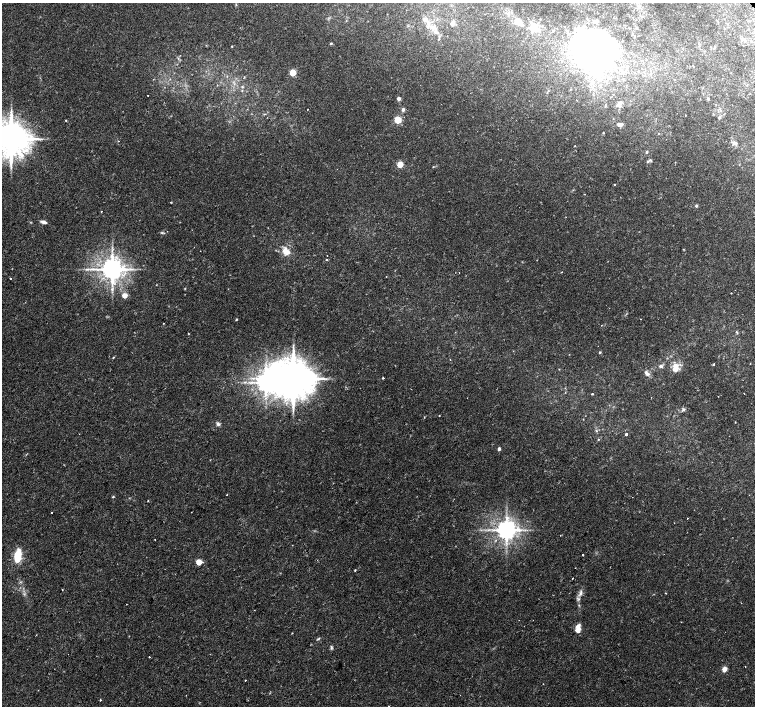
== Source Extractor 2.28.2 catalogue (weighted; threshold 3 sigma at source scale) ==
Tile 7 of 4 x 4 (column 3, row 2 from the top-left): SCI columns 3018-4522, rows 3048-4455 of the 6027 x 6027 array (HDU 1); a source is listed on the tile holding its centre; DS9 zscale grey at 2 x 2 block average (1 PNG px = mean of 2 x 2 image px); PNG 757 x 708 px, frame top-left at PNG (2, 3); no overlay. Shown black and unused: <1% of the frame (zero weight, under 2 of 3 exposures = <1% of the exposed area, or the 3 px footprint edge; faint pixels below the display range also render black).
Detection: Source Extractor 2.28.2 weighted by HDU 2 'WHT'; one run over the whole footprint, this tile lists its part. Background 0.0228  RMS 0.0028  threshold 0.0126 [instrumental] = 3 sigma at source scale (4.5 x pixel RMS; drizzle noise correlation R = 1.50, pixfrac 1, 0.0396/0.0396 arcsec/px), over >= 5 px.
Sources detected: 111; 1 too faint to see at this stretch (2 x 2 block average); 3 inside a brighter object's white glare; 1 cosmic-ray / hot-pixel residue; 1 long thin detection or spike segment (spike, bleed or trail) — not listed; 5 inside a brighter listed object's ellipse — not listed separately; the other 100 listed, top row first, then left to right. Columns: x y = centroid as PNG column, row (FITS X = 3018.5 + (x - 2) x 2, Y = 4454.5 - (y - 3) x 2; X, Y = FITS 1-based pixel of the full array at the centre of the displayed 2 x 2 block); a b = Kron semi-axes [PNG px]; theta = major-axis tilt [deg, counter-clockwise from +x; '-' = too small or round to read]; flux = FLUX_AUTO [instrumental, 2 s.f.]
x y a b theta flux
639 6 3 3 - 0.86
425 20 6 5 - 2.8
519 22 15 7 -40 8.9
452 23 3 2 - 6.3
432 28 7 4 -11 2.7
533 28 8 6 79 9.9
553 30 3 3 - 0.77
435 32 5 4 - 1.6
439 39 3 2 - 0.45
331 43 3 3 - 0.73
232 46 2 2 - 0.44
593 53 5 5 - 310
293 72 3 3 - 27
227 76 3 2 - 0.33
244 77 2 2 - 0.47
598 79 3 3 - 0.81
148 95 2 2 - 0.66
398 99 2 2 - 5.4
708 99 3 3 - 0.91
619 104 7 4 42 2.3
307 110 2 2 - 0.27
403 110 3 2 - 3.3
264 114 3 2 - 0.42
719 117 3 3 - 1.5
66 120 2 2 - 0.43
398 120 3 3 - 34
620 124 7 4 13 2
603 133 2 2 - 0.59
11 139 9 8 - 2000
42 139 3 2 - 0.63
735 143 6 4 -5 1.4
574 146 2 2 - 0.38
647 152 3 2 - 0.94
647 162 3 3 - 0.79
400 164 3 3 - 20
614 184 2 2 - 2
170 202 2 2 - 0.27
696 206 3 3 - 1.1
101 211 2 2 - 0.34
43 222 7 3 -16 2.4
162 233 5 2 - 0.74
200 251 2 2 - 0.21
285 251 9 8 - 5.7
327 260 2 2 - 1.7
112 269 5 5 - 830
562 272 2 2 - 0.31
386 276 2 2 - 0.28
10 278 2 2 - 0.75
731 293 2 2 - 0.3
124 295 3 3 - 12
236 319 3 2 - 0.69
641 319 2 2 - 0.29
163 323 2 2 - 0.33
737 332 6 2 -70 0.61
188 333 2 2 - 0.42
600 352 2 2 - 1
113 357 3 2 - 0.49
750 363 2 2 - 0.28
713 364 2 2 - 0.9
661 366 4 4 - 1.7
675 366 12 8 -71 6.6
647 373 8 4 -40 2.4
383 378 2 2 - 1.3
293 379 10 10 - 2900
592 394 2 2 - 1.8
744 394 2 2 - 0.66
683 409 6 4 48 1.3
439 415 2 2 - 0.29
424 417 3 2 - 0.27
218 424 5 5 - 1.6
596 431 3 3 - 0.57
626 434 2 2 - 4.2
499 449 2 2 - 3.3
113 497 3 2 - 0.73
148 500 2 2 - 0.75
51 513 2 2 - 0.36
687 518 2 2 - 0.32
506 530 5 5 - 630
525 530 4 2 - 0.87
155 540 2 2 - 0.28
583 555 2 2 - 1.5
17 556 17 8 80 13
199 562 3 3 - 19
355 570 2 2 - 0.56
573 578 2 2 - 0.47
62 590 2 2 - 0.31
581 592 8 4 83 2.2
665 593 2 2 - 0.5
741 603 2 2 - 0.29
533 620 2 2 - 0.2
578 630 7 6 - 3.6
292 633 2 2 - 0.39
319 638 4 2 - 0.67
331 648 5 4 - 0.97
149 657 2 2 - 1.6
745 667 2 2 - 0.35
724 669 3 2 - 12
245 680 2 2 - 0.58
100 700 2 2 - 0.58
388 706 2 2 - 0.41
Isophote crosses this tile's border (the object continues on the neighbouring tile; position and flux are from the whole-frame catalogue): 2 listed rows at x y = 11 139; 388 706
Diffuse or blended objects may show on this block-average render without a row.